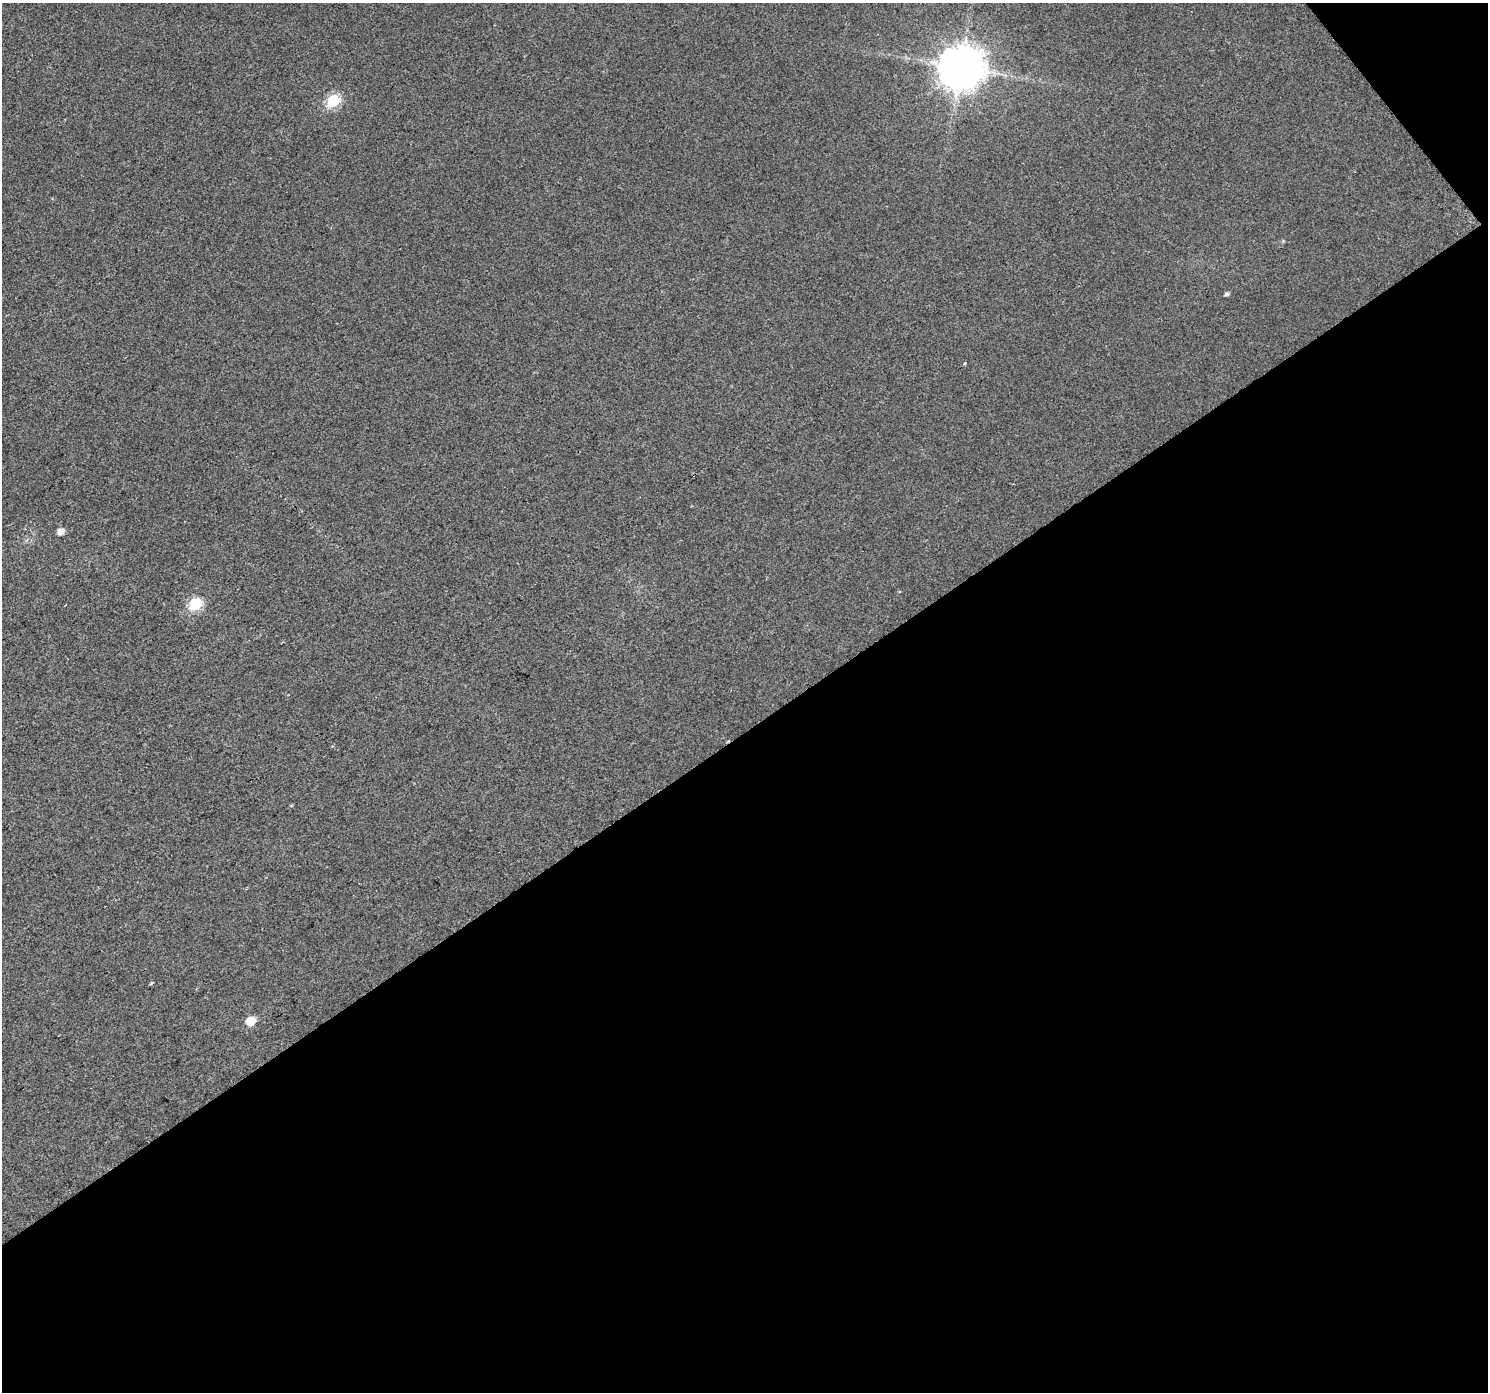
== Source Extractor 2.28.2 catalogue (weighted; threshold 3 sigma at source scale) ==
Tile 4 of 2 x 2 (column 2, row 2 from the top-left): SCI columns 1487-2972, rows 91-1480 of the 2972 x 2943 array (HDU 1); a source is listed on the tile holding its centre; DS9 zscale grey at full resolution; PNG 1490 x 1394 px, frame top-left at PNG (2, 3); no overlay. Shown black and unused: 49% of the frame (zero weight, under 2 of 3 exposures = <1% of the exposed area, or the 3 px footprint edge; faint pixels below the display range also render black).
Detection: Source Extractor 2.28.2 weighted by HDU 2 'WHT'; one run over the whole footprint, this tile lists its part. Background 0.0222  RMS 0.0081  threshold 0.0364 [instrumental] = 3 sigma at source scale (4.5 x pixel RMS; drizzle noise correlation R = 1.50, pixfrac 1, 0.0396/0.0396 arcsec/px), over >= 5 px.
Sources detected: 8; all 8 listed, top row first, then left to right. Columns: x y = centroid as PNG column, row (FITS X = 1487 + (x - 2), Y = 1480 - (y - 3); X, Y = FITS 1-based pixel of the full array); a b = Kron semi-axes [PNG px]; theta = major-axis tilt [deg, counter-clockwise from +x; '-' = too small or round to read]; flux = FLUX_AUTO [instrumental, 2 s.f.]
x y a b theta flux
961 67 13 13 - 2200
333 101 7 6 - 61
1227 294 5 4 - 1.9
965 364 4 3 - 0.9
61 531 6 5 - 6
196 603 7 6 - 63
151 983 4 3 - 1.2
251 1021 6 6 - 18